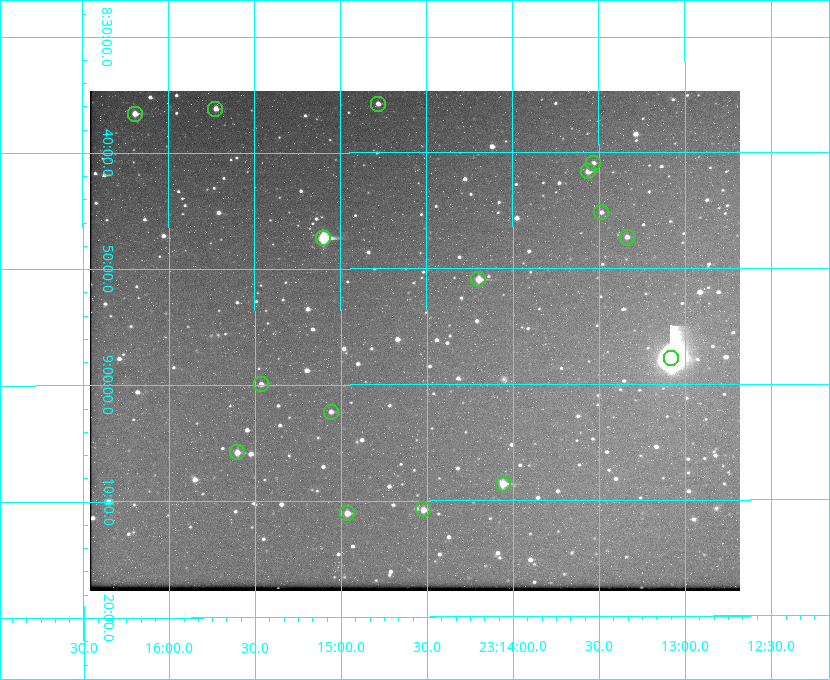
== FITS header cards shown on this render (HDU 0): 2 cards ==
NAXIS1  =                  650 / Width of table row in bytes
NAXIS2  =                  500 / Number of rows in table

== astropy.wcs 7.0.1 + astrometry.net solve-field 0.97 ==
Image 650 x 500 px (HDU 0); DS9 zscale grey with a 90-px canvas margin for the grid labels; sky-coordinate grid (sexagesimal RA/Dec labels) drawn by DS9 from the SOLVED WCS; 16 Tycho-2 reference stars matched to detected sources circled (green)
Header WCS: none
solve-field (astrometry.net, Tycho-2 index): SOLVED blind (the file carries no WCS)
Solved WCS: RA---TAN-SIP/DEC--TAN-SIP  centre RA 23:14:34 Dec +08:56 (348.64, +8.94 deg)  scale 5.17 arcsec/px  FOV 56.0' x 43.1'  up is -180 deg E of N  parity flipped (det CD > 0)
(file carries no celestial WCS; the grid is the blind solution)
Tycho-2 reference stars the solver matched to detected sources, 16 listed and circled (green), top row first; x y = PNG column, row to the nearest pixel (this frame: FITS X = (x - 90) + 1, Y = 500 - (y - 91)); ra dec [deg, ICRS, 3 dp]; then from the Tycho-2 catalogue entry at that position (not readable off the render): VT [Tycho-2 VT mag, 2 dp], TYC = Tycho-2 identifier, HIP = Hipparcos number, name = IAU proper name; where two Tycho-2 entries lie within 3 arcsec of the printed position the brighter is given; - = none
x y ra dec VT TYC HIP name
378 104 348.695 +8.597 11.30 1161-1571-1 - -
215 109 348.931 +8.603 11.18 1161-1110-1 - -
135 114 349.048 +8.610 11.72 1161-1223-1 - -
593 163 348.383 +8.682 11.92 1161-890-1 - -
588 171 348.391 +8.694 11.47 1161-728-1 - -
601 212 348.371 +8.753 12.36 1161-1249-1 - -
627 237 348.335 +8.788 11.88 1161-938-1 - -
323 238 348.775 +8.789 8.97 1161-884-1 114784 -
478 279 348.550 +8.849 10.80 1161-574-1 - -
671 358 348.271 +8.963 6.92 1161-1161-1 114608 -
261 384 348.866 +8.999 11.82 1161-694-1 - -
331 412 348.765 +9.039 11.87 1161-1547-1 - -
237 452 348.901 +9.097 11.97 1161-534-1 - -
503 484 348.514 +9.143 10.38 1161-1071-1 - -
423 509 348.631 +9.180 11.26 1161-1559-1 - -
347 513 348.741 +9.184 11.62 1161-452-1 - -